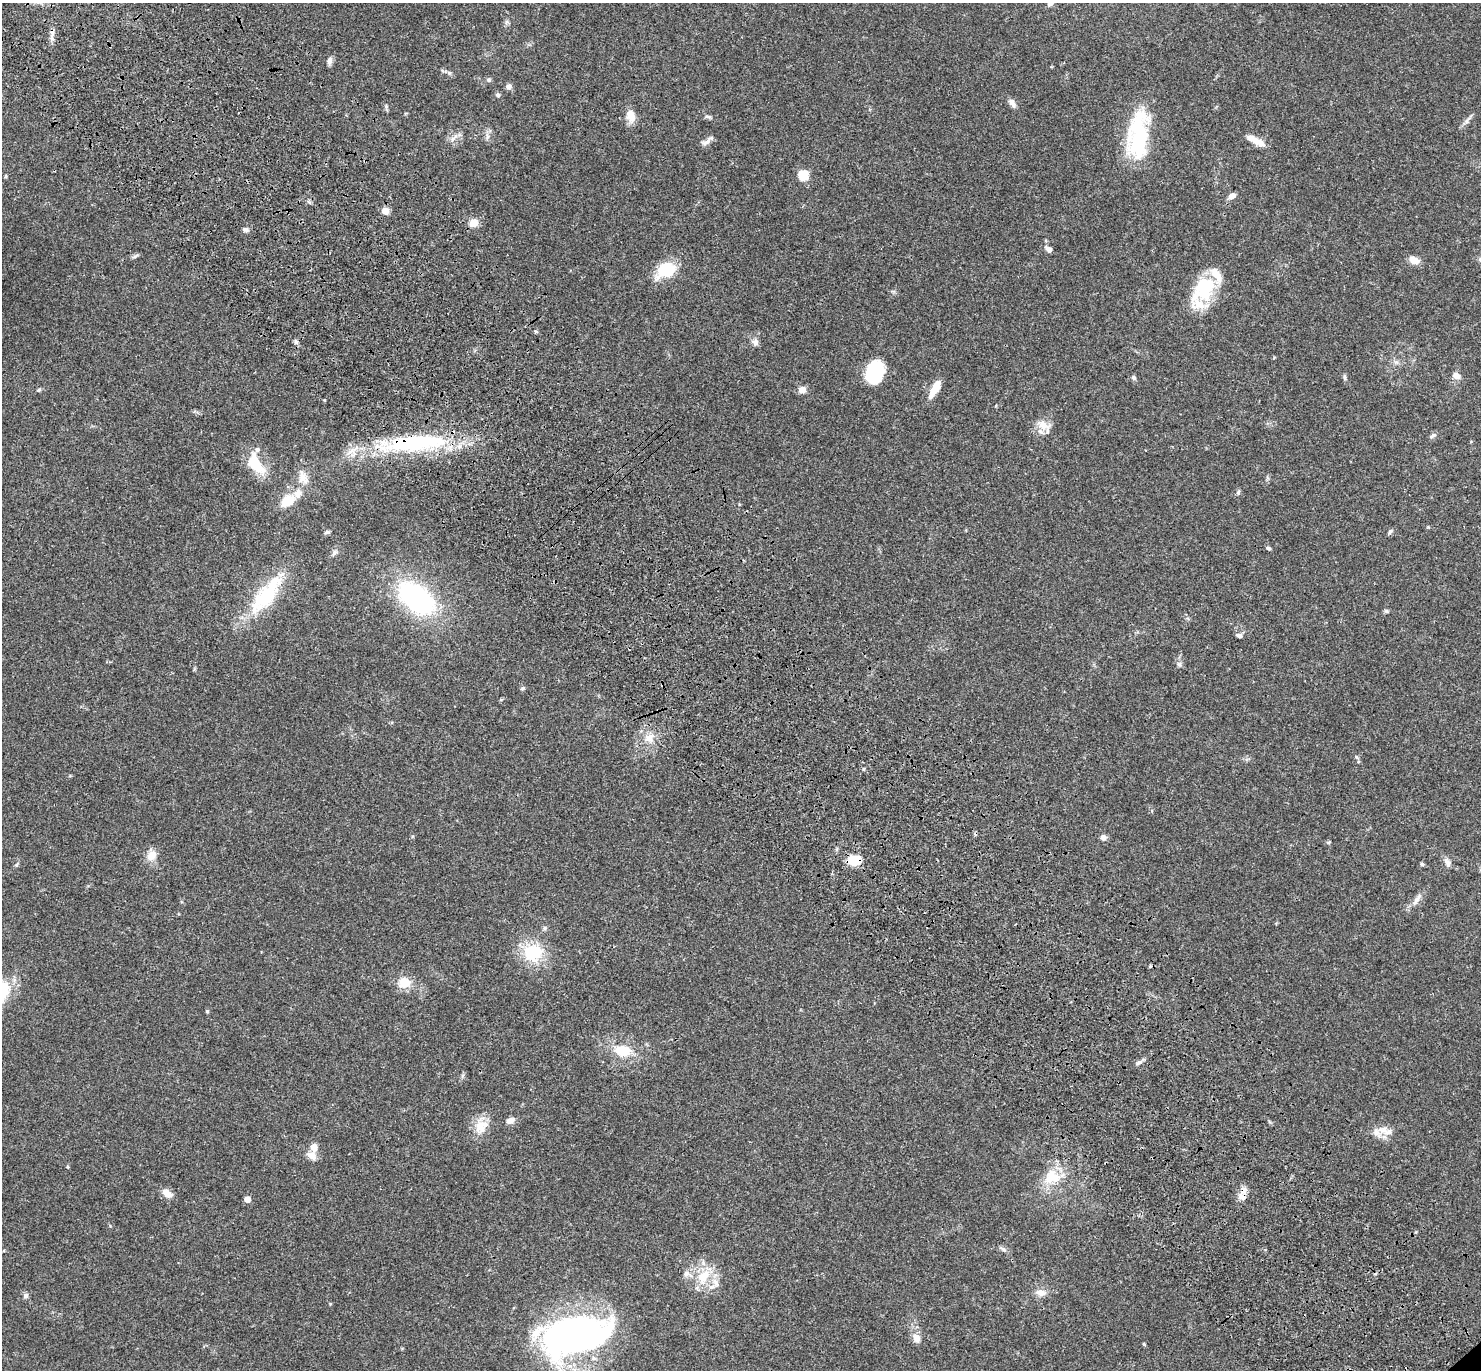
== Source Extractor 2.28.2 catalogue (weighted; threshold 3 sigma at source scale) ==
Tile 11 of 4 x 4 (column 3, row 3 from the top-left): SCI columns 3057-4535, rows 1614-2981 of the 6115 x 6103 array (HDU 1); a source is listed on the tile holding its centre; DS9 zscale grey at full resolution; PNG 1483 x 1372 px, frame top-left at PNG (2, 3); no overlay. Shown black and unused: <1% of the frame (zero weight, under 3 of 4 exposures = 6% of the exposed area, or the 3 px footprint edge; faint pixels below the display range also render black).
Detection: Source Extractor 2.28.2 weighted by HDU 2 'WHT'; one run over the whole footprint, this tile lists its part. Background 0.0501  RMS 0.0056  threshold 0.0252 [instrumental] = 3 sigma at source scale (4.5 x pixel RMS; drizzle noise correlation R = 1.50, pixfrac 1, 0.05/0.05 arcsec/px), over >= 5 px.
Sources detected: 101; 2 inside a brighter object's white glare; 1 cosmic-ray / hot-pixel residue — not listed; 7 inside a brighter listed object's ellipse — not listed separately; the other 91 listed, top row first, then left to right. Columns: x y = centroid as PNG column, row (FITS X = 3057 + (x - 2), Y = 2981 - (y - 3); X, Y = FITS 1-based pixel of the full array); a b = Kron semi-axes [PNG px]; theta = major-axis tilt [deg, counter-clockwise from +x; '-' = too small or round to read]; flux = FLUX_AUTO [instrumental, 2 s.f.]
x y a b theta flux
1050 3 11 8 35 2.3
506 22 7 4 71 1.1
52 33 10 4 -77 2
329 61 10 6 81 2.1
449 73 7 5 -45 1
489 80 6 5 - 1.1
509 86 7 6 - 2.2
498 95 6 5 - 1.1
1012 103 12 6 -51 2.5
386 107 6 4 0 0.82
631 116 15 9 -75 6.1
708 117 10 4 -5 1.2
1467 120 13 5 55 2.1
1139 134 38 28 61 33
487 137 8 4 -90 1.5
453 139 9 5 67 1.8
1257 141 20 8 -34 6.1
706 142 13 7 37 2.6
803 175 7 7 - 15
6 176 5 3 - 0.59
1232 196 9 6 26 2.6
385 211 8 7 - 3.7
474 223 7 7 - 7.2
245 230 6 6 - 1.4
1049 249 9 6 -39 2.3
135 256 10 4 32 1.1
1414 260 11 8 -25 4.7
666 270 24 16 30 18
1205 288 37 23 56 31
755 342 9 8 - 2.3
874 372 20 15 71 38
1456 376 11 8 -31 2.9
1344 377 9 3 -79 0.98
1134 378 6 5 - 1.4
935 389 22 7 59 8.2
38 390 5 5 - 0.74
802 390 7 6 - 4.6
324 400 3 3 - 0.64
1043 425 21 11 -24 6.2
1432 436 9 5 31 1.3
416 443 77 19 4 70
256 464 29 13 -58 17
303 477 20 11 -66 6.5
1238 492 7 5 68 0.97
298 494 12 9 71 4.3
287 501 12 8 35 13
1390 531 7 5 57 1.2
327 532 7 5 16 1.1
1268 548 5 4 - 1.1
334 553 8 6 23 1.5
266 596 56 21 54 38
416 598 33 19 -38 100
1386 611 6 5 - 0.92
1239 635 6 5 - 1.8
1179 664 7 5 44 1.1
523 688 7 4 28 0.88
649 738 14 10 29 5.3
1356 757 6 3 -70 0.75
863 769 5 3 - 0.53
1103 837 7 6 - 2.4
1328 842 5 4 - 0.67
151 855 16 11 45 5.4
854 860 13 9 0 13
1447 862 12 7 -57 2.7
17 864 8 4 43 0.82
1422 864 5 5 - 0.81
1417 900 19 5 53 3.4
545 928 6 4 -90 0.91
533 953 20 17 5 25
1150 966 5 4 - 0.69
404 983 16 13 6 8.5
207 1011 5 4 - 0.71
622 1051 19 13 -7 14
1139 1063 10 5 33 1.6
510 1121 11 7 23 2.8
481 1126 19 16 35 8.8
1383 1130 14 11 -2 5.5
314 1147 10 8 89 4.1
1052 1177 24 21 12 15
167 1193 13 8 -33 4.9
1242 1197 11 7 -14 3
247 1199 5 5 - 5.2
1003 1249 10 4 -32 1.3
686 1274 9 6 64 2
703 1276 24 14 55 14
1041 1292 13 9 -10 4.1
26 1295 6 6 - 1.6
330 1304 5 3 - 0.44
574 1336 76 37 11 210
916 1338 13 9 -68 4.1
1144 1344 4 4 - 0.63
Overlapping masked pixels (flux is a lower limit): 3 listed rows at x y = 416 443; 854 860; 1242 1197
Isophote crosses this tile's border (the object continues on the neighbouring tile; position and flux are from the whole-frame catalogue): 1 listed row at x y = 1050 3